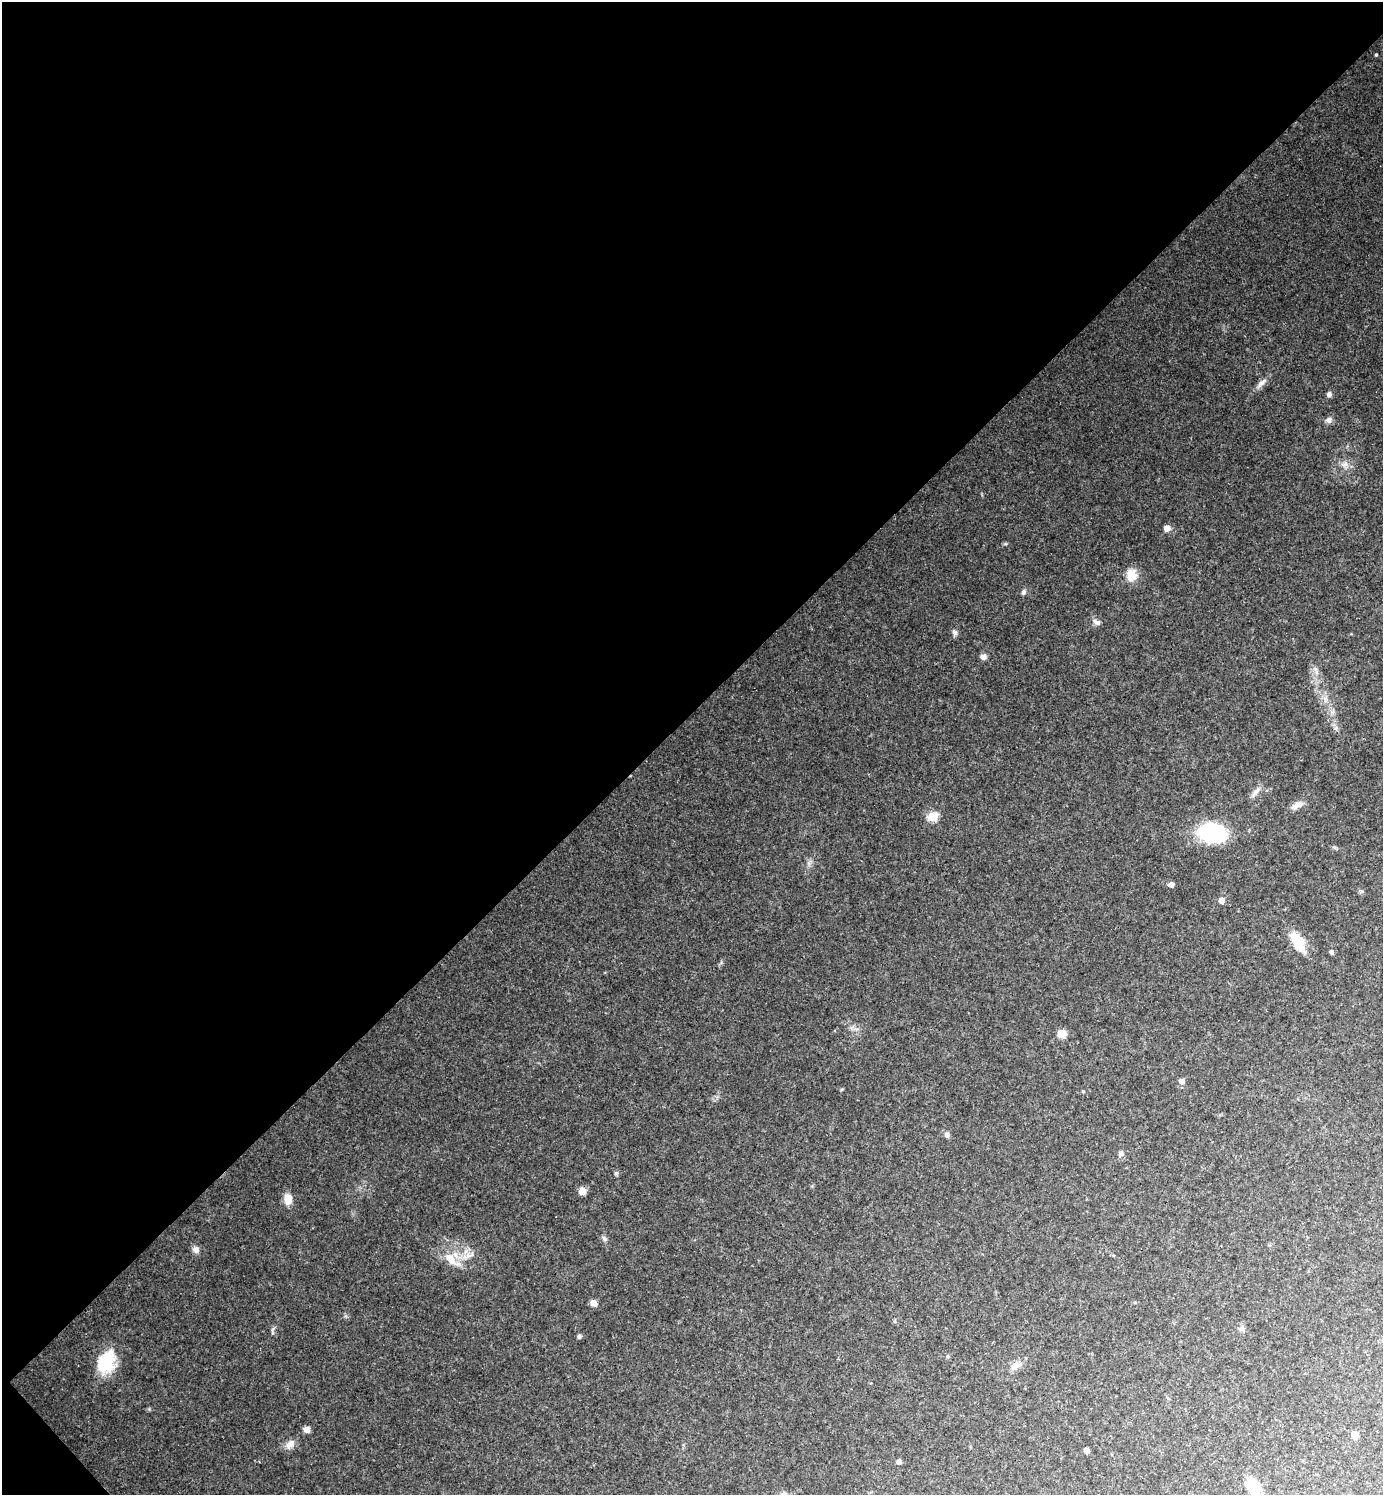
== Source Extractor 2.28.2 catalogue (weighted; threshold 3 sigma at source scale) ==
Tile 5 of 4 x 4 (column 1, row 2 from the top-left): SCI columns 154-1534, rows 2988-4480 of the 5973 x 5974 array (HDU 1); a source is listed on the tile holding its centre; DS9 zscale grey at full resolution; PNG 1385 x 1497 px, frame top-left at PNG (2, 2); no overlay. Shown black and unused: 48% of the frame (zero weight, under 2 of 3 exposures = <1% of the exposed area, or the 3 px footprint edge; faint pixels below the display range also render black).
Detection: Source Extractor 2.28.2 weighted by HDU 2 'WHT'; one run over the whole footprint, this tile lists its part. Background 0.151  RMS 0.01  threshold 0.0459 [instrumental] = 3 sigma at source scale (4.5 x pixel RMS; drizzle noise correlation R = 1.50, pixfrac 1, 0.05/0.05 arcsec/px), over >= 5 px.
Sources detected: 44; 1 inside a brighter listed object's ellipse — not listed separately; the other 43 listed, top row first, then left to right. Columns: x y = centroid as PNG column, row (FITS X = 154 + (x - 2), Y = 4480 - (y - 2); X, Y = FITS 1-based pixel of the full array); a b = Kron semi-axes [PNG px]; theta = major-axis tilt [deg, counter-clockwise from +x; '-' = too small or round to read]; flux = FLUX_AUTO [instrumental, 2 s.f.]
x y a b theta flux
1376 55 3 3 - 1.3
1261 383 16 6 44 5.4
1329 394 6 6 - 2.9
1329 420 8 7 - 3.8
1345 464 9 7 35 5
1167 528 5 5 - 8.4
1131 575 16 12 -81 14
1024 592 7 5 75 2.8
1097 622 10 6 -22 4
955 633 8 6 -45 2.7
983 657 7 6 - 4.6
1256 791 13 6 52 5
1296 805 15 8 33 6.4
932 817 5 5 - 43
1212 833 28 19 -11 81
1171 884 6 5 - 4.1
1221 900 5 5 - 9.4
1296 939 25 13 -48 20
1331 952 5 4 - 3
1061 1034 6 5 - 23
1181 1081 6 5 - 4.5
947 1135 7 6 - 2.8
1121 1154 6 6 - 2.2
616 1173 6 4 44 1.5
582 1191 5 5 - 13
288 1199 14 10 -85 9.8
604 1239 9 4 -63 2.1
196 1249 9 8 - 5
468 1255 7 6 - 4.3
451 1259 21 10 -52 14
593 1303 6 6 - 7.3
1242 1328 9 6 62 2.9
579 1336 6 5 - 2
947 1356 5 3 - 1.3
106 1362 27 18 67 42
1015 1366 15 8 23 7.6
307 1429 5 5 - 8.6
1354 1435 7 6 - 6.4
290 1444 14 9 47 6.7
1086 1450 5 5 - 2.7
899 1461 4 4 - 4.9
1253 1486 27 12 -63 22
784 1494 8 6 -7 3.1
Isophote crosses this tile's border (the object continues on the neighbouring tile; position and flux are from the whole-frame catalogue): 2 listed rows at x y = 1253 1486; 784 1494
Unlisted compact peaks at least as high as the median listed source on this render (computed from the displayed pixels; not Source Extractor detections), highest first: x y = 1005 544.